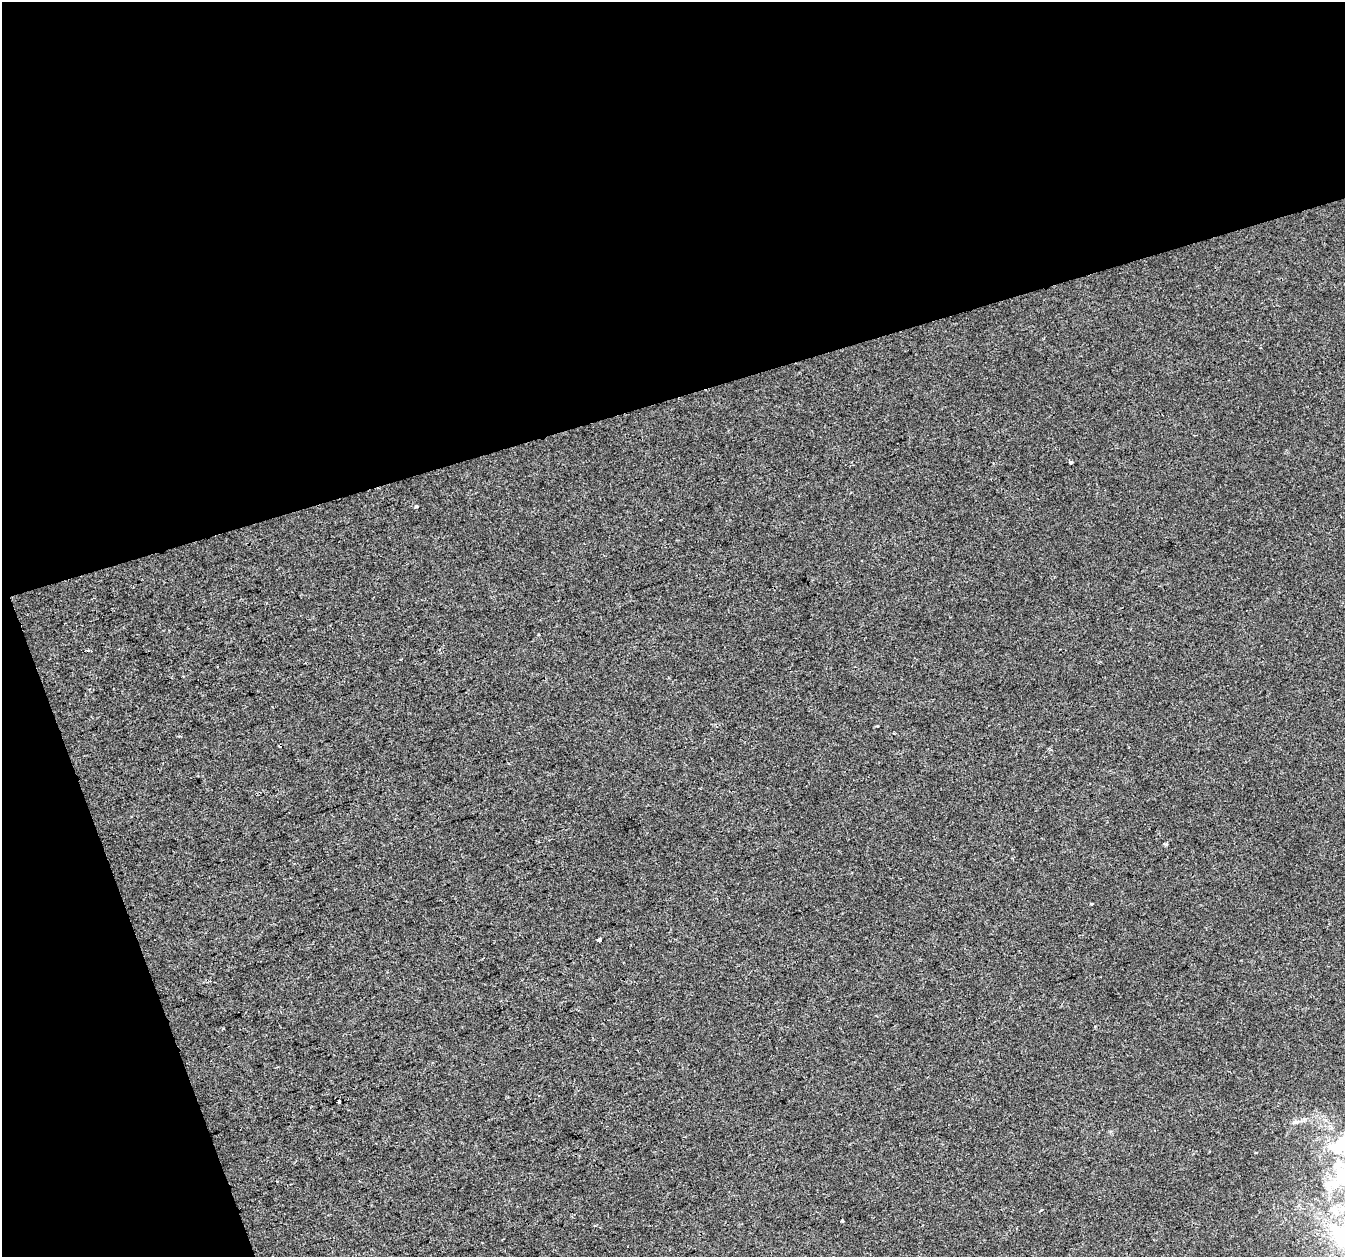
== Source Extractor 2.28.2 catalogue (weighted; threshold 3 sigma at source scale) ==
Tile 1 of 2 x 2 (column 1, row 1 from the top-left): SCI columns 1-1343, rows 1313-2567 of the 2686 x 2608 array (HDU 1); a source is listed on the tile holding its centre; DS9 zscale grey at full resolution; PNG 1347 x 1259 px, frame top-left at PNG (2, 2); no overlay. Shown black and unused: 37% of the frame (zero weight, under 2 of 3 exposures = <1% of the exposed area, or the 3 px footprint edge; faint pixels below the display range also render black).
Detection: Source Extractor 2.28.2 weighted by HDU 2 'WHT'; one run over the whole footprint, this tile lists its part. Background 2.02e-04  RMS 0.0041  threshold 0.0184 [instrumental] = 3 sigma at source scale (4.5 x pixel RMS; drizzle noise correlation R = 1.50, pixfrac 1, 0.0396/0.0396 arcsec/px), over >= 5 px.
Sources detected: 16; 2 inside a brighter listed object's ellipse — not listed separately; the other 14 listed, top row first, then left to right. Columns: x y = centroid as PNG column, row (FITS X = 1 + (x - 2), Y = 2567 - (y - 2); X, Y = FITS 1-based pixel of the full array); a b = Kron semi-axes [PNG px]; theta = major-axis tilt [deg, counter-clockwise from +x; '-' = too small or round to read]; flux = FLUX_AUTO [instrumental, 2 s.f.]
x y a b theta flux
1070 462 3 3 - 2.3
416 507 3 3 - 0.85
89 650 5 2 - 0.74
218 666 3 2 - 0.37
1091 904 4 3 - 0.63
600 939 4 3 - 1.9
223 1029 3 2 - 0.7
339 1101 3 3 - 3.3
1295 1122 12 5 13 1.8
1256 1153 3 2 - 0.66
1342 1173 53 21 57 27
1344 1209 14 8 28 3.5
1041 1210 4 3 - 0.36
842 1221 3 3 - 0.77
Isophote crosses this tile's border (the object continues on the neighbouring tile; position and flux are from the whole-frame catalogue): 2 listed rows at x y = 1342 1173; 1344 1209
Unlisted compact peaks at least as high as the median listed source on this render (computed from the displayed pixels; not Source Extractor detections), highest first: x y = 1166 844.